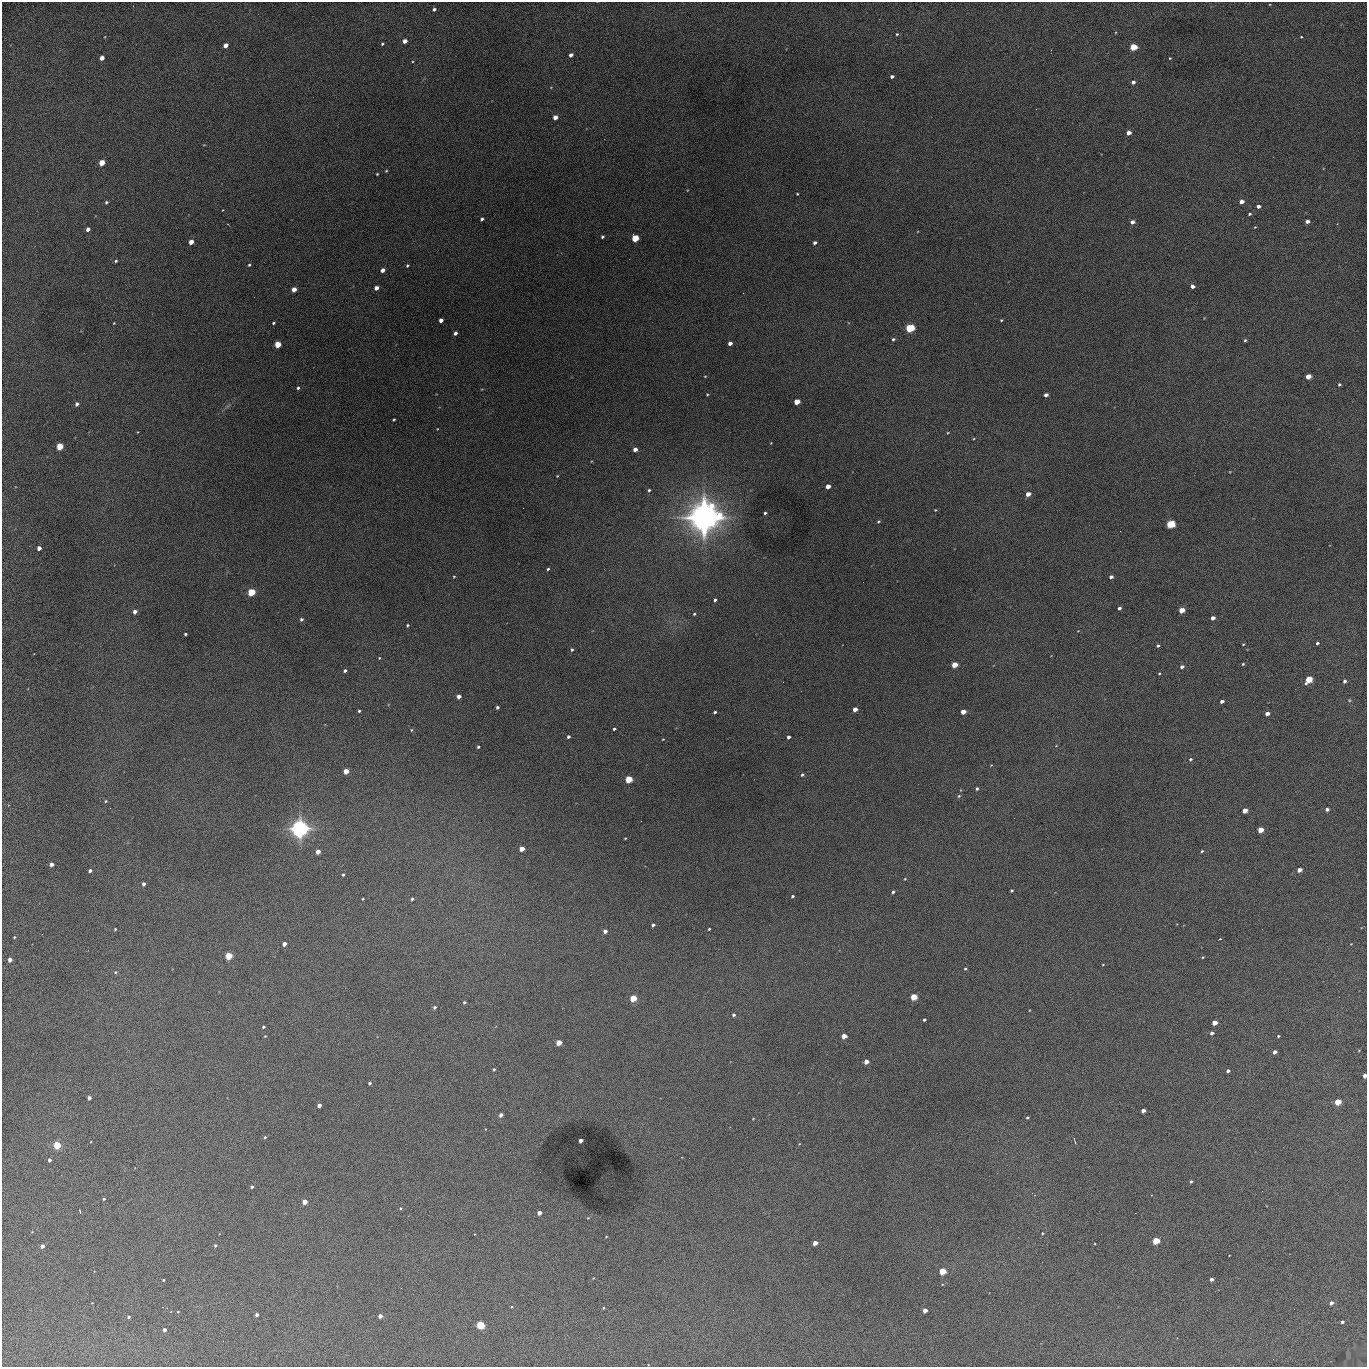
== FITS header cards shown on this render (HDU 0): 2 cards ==
NAXIS1  =                 1365 /fastest changing axis
NAXIS2  =                 1365 /next to fastest changing axis

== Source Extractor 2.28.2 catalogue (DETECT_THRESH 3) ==
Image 1365 x 1365 px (HDU 0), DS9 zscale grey, 1 PNG px = 1 image px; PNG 1369 x 1369 px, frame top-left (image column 1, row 1365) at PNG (2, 2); no overlay
Background 636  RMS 110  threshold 332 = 3 sigma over >= 5 px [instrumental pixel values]
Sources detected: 210; all 210 listed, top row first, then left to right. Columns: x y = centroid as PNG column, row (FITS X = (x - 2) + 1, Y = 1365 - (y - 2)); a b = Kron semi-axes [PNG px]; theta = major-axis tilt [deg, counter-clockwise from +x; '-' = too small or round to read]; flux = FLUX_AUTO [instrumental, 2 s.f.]
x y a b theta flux
434 9 4 3 - 1.8e+04
897 34 4 4 - 8.4e+03
1301 37 3 2 - 5.7e+03
405 41 4 4 - 5.5e+04
382 44 3 3 - 8.5e+03
225 45 4 4 - 6.3e+04
1133 47 4 4 - 3.5e+05
571 55 4 3 - 4.0e+04
102 58 4 4 - 5.5e+04
1170 58 2 2 - 6.2e+03
892 76 4 3 - 2.4e+04
1133 82 4 4 - 2.6e+04
555 117 4 4 - 5.7e+04
1129 133 4 4 - 6.1e+04
102 163 4 4 - 2.0e+05
386 171 3 3 - 7.1e+03
377 174 3 3 - 6.7e+03
797 194 3 2 - 6.3e+03
106 202 4 3 - 1.2e+04
1242 202 4 4 - 5.4e+04
1258 206 4 3 - 3.8e+04
1249 214 3 2 - 1.1e+04
482 219 4 3 - 1.5e+04
1307 221 4 3 - 4.0e+04
1132 222 5 4 - 4.1e+04
1255 227 4 3 - 5.0e+03
88 229 4 3 - 3.1e+04
602 237 3 3 - 1.3e+04
635 238 4 4 - 3.3e+05
191 242 4 4 - 8.0e+04
815 243 4 3 - 2.3e+04
116 261 3 3 - 9.7e+03
249 265 3 3 - 9.0e+03
407 265 3 3 - 1.0e+04
383 270 4 4 - 3.3e+04
1192 286 4 4 - 3.1e+04
376 288 4 3 - 4.6e+04
294 289 4 4 - 8.6e+04
441 320 4 4 - 4.1e+04
1001 320 3 2 - 7.1e+03
114 323 2 2 - 5.0e+03
273 323 3 3 - 9.9e+03
910 328 5 4 - 5.7e+05
455 333 4 3 - 2.4e+04
893 339 4 3 - 1.3e+04
1245 340 3 3 - 1.0e+04
730 343 4 4 - 4.6e+04
278 344 4 4 - 2.3e+05
705 376 4 2 - 5.1e+03
1308 377 4 4 - 1.3e+05
1339 384 3 3 - 1.2e+04
298 388 4 3 - 1.1e+04
707 394 3 2 - 6.3e+03
1046 395 4 3 - 3.6e+04
797 402 4 4 - 1.6e+05
77 404 5 4 - 2.2e+04
394 420 3 3 - 8.3e+03
437 429 3 2 - 4.4e+03
948 432 4 3 - 6.2e+03
771 443 3 3 - 5.0e+03
60 447 4 4 - 3.0e+05
635 449 4 4 - 4.9e+04
557 476 3 3 - 6.1e+03
828 487 4 4 - 8.3e+04
649 490 4 3 - 1.0e+04
1028 494 4 4 - 6.1e+04
935 510 3 3 - 5.3e+03
765 513 3 3 - 1.2e+04
704 517 17 16 - 5.0e+06
878 521 4 3 - 9.9e+03
1170 524 5 4 - 5.2e+05
39 548 4 3 - 4.9e+04
548 569 3 3 - 9.6e+03
454 576 4 3 - 6.1e+03
1111 577 4 3 - 2.3e+04
252 592 5 4 - 3.5e+05
715 600 3 3 - 1.4e+04
1119 608 4 3 - 2.2e+04
1181 610 4 4 - 1.3e+05
135 612 4 3 - 4.5e+04
694 614 4 3 - 8.0e+03
1213 618 4 3 - 4.8e+04
301 619 4 4 - 1.5e+04
407 625 4 3 - 9.8e+03
185 634 3 3 - 1.3e+04
1317 643 3 3 - 1.8e+04
1243 644 3 2 - 6.0e+03
1158 646 4 4 - 1.3e+04
572 650 4 3 - 1.1e+04
379 658 4 3 - 6.1e+03
1243 664 3 3 - 7.9e+03
954 665 4 4 - 1.4e+05
1182 667 4 3 - 2.4e+04
345 671 4 3 - 1.5e+04
1159 673 4 3 - 7.2e+03
1308 679 5 4 - 3.2e+05
1345 681 4 3 - 2.4e+04
459 696 4 4 - 4.0e+04
1349 700 5 5 - 8.3e+03
1222 701 4 3 - 3.0e+04
497 707 3 3 - 1.4e+04
855 709 4 4 - 5.8e+04
359 711 3 3 - 1.0e+04
715 712 3 3 - 1.2e+04
963 712 4 4 - 7.1e+04
1267 714 4 3 - 5.2e+04
614 729 3 3 - 1.1e+04
411 730 5 3 - 7.5e+03
568 737 3 3 - 1.8e+04
789 737 4 3 - 2.7e+04
663 739 3 2 - 5.3e+03
1056 746 4 3 - 4.7e+03
478 747 4 3 - 1.1e+04
1190 759 4 3 - 1.1e+04
346 771 4 4 - 9.6e+04
802 775 4 4 - 1.3e+04
629 779 4 4 - 3.6e+05
977 789 4 3 - 1.2e+04
959 796 5 4 - 9.8e+03
106 801 5 3 - 9.3e+03
1327 809 4 4 - 2.2e+04
1245 810 4 4 - 8.9e+04
300 829 8 8 - 2.0e+06
1260 830 4 4 - 1.1e+05
625 838 3 2 - 5.9e+03
522 849 4 4 - 9.5e+04
1202 851 3 3 - 8.0e+03
318 852 4 4 - 6.6e+04
51 864 4 4 - 3.8e+04
1299 870 4 4 - 5.6e+04
90 871 4 3 - 2.1e+04
343 875 4 3 - 9.2e+03
905 879 4 3 - 5.9e+03
143 884 4 3 - 2.5e+04
1011 890 3 3 - 9.9e+03
893 892 3 3 - 1.3e+04
792 896 3 3 - 1.2e+04
363 899 3 2 - 6.5e+03
412 899 4 4 - 1.1e+04
653 925 4 3 - 2.0e+04
115 929 3 3 - 8.1e+03
709 929 3 3 - 8.1e+03
605 931 4 4 - 3.2e+04
14 937 3 3 - 7.8e+03
1220 939 3 2 - 8.2e+03
284 944 4 3 - 6.1e+04
229 956 4 4 - 3.4e+05
1203 957 3 3 - 6.8e+03
10 960 4 4 - 3.9e+04
1103 964 3 2 - 4.9e+03
965 969 3 3 - 8.2e+03
116 972 4 4 - 9.5e+03
913 997 4 4 - 2.5e+05
633 998 4 4 - 2.7e+05
464 1002 3 3 - 1.1e+04
434 1007 4 4 - 1.5e+04
734 1015 4 4 - 1.6e+04
924 1020 3 3 - 1.2e+04
1214 1023 4 4 - 7.3e+04
263 1027 3 3 - 1.4e+04
1212 1033 4 3 - 2.1e+04
265 1036 3 2 - 5.3e+03
844 1036 4 4 - 7.8e+04
1278 1036 3 3 - 8.0e+03
559 1042 4 4 - 1.1e+05
1274 1052 4 3 - 3.4e+04
866 1061 4 4 - 6.2e+04
494 1069 4 3 - 9.3e+03
1228 1071 4 3 - 2.1e+04
1365 1076 4 3 - 5.1e+04
370 1083 3 3 - 1.2e+04
89 1098 4 4 - 3.0e+04
1338 1102 4 4 - 2.2e+05
319 1105 4 4 - 4.3e+04
1143 1111 4 3 - 4.4e+04
501 1115 4 3 - 3.3e+04
1027 1117 3 3 - 1.0e+04
753 1119 3 2 - 4.5e+03
265 1137 4 4 - 9.1e+03
581 1140 4 4 - 4.3e+04
57 1145 4 4 - 3.9e+05
49 1160 3 3 - 2.1e+04
1191 1181 3 3 - 1.2e+04
252 1187 3 3 - 1.3e+04
104 1199 3 3 - 9.5e+03
305 1202 4 4 - 8.2e+04
401 1208 3 3 - 8.3e+03
80 1211 4 2 - 5.1e+03
539 1213 4 4 - 5.0e+04
588 1218 5 4 - 6.5e+03
1042 1233 4 3 - 5.3e+03
474 1234 2 2 - 5.6e+03
606 1236 4 3 - 4.8e+03
1156 1241 4 4 - 3.4e+05
815 1243 4 4 - 6.8e+04
215 1245 3 3 - 1.1e+04
42 1246 4 3 - 4.6e+04
942 1271 4 4 - 2.2e+05
1211 1279 3 3 - 2.8e+04
163 1280 3 2 - 8.6e+03
1331 1303 4 3 - 2.8e+04
603 1308 4 3 - 6.1e+03
925 1310 4 4 - 5.2e+04
178 1312 3 2 - 5.5e+03
257 1315 3 3 - 2.4e+04
380 1316 4 4 - 4.3e+04
129 1317 3 3 - 1.1e+04
1342 1322 3 3 - 1.5e+04
480 1325 4 4 - 4.7e+05
164 1330 3 3 - 2.7e+04
At the frame edge (FLAGS 8, measured only in part): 1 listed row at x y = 1365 1076

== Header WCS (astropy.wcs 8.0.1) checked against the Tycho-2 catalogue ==
Header WCS as astropy/WCSLIB reads it (applying the file's SIP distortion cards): RA---TAN-SIP/DEC--TAN-SIP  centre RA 02:17:15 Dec +13:21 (34.31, +13.35 deg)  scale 1.91 arcsec/px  FOV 43.5' x 43.6'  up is -180 deg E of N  parity flipped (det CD > 0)
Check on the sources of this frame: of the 60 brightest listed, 16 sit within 2.8 arcsec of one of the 19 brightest Tycho-2 stars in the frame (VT <= 12.67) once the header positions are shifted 0.18 arcsec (0.16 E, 0.08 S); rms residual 0.93 arcsec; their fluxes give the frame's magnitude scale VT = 25.62 - 2.5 log10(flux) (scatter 0.14 mag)
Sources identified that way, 16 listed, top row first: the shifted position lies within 2.8 arcsec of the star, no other Tycho-2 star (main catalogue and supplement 1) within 5.6 arcsec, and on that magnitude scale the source's flux lands within +1.5 / -3 mag of the star's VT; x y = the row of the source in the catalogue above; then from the Tycho-2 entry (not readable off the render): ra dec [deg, ICRS J2000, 3 dp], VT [Tycho-2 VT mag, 2 dp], TYC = Tycho-2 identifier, HIP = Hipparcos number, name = IAU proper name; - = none
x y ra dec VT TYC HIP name
1133 47 34.068 +13.016 12.11 637-923-1 - -
635 238 34.341 +13.116 11.78 637-767-1 - -
910 328 34.191 +13.165 10.78 637-980-1 - -
278 344 34.536 +13.172 12.67 637-944-1 - -
60 447 34.655 +13.226 12.20 637-883-1 - -
1170 524 34.049 +13.269 11.22 637-820-1 - -
252 592 34.551 +13.304 11.62 637-695-1 - -
1308 679 33.973 +13.352 11.91 637-1253-1 - -
629 779 34.345 +13.404 11.61 637-1245-1 - -
300 829 34.525 +13.430 7.86 637-948-1 10730 -
633 998 34.343 +13.520 12.11 637-855-1 - -
1338 1102 33.958 +13.576 11.96 637-1126-1 - -
57 1145 34.658 +13.597 11.37 637-890-1 - -
1156 1241 34.057 +13.650 11.94 637-667-1 - -
942 1271 34.174 +13.666 12.36 637-601-1 - -
480 1325 34.427 +13.694 11.59 637-1123-1 - -